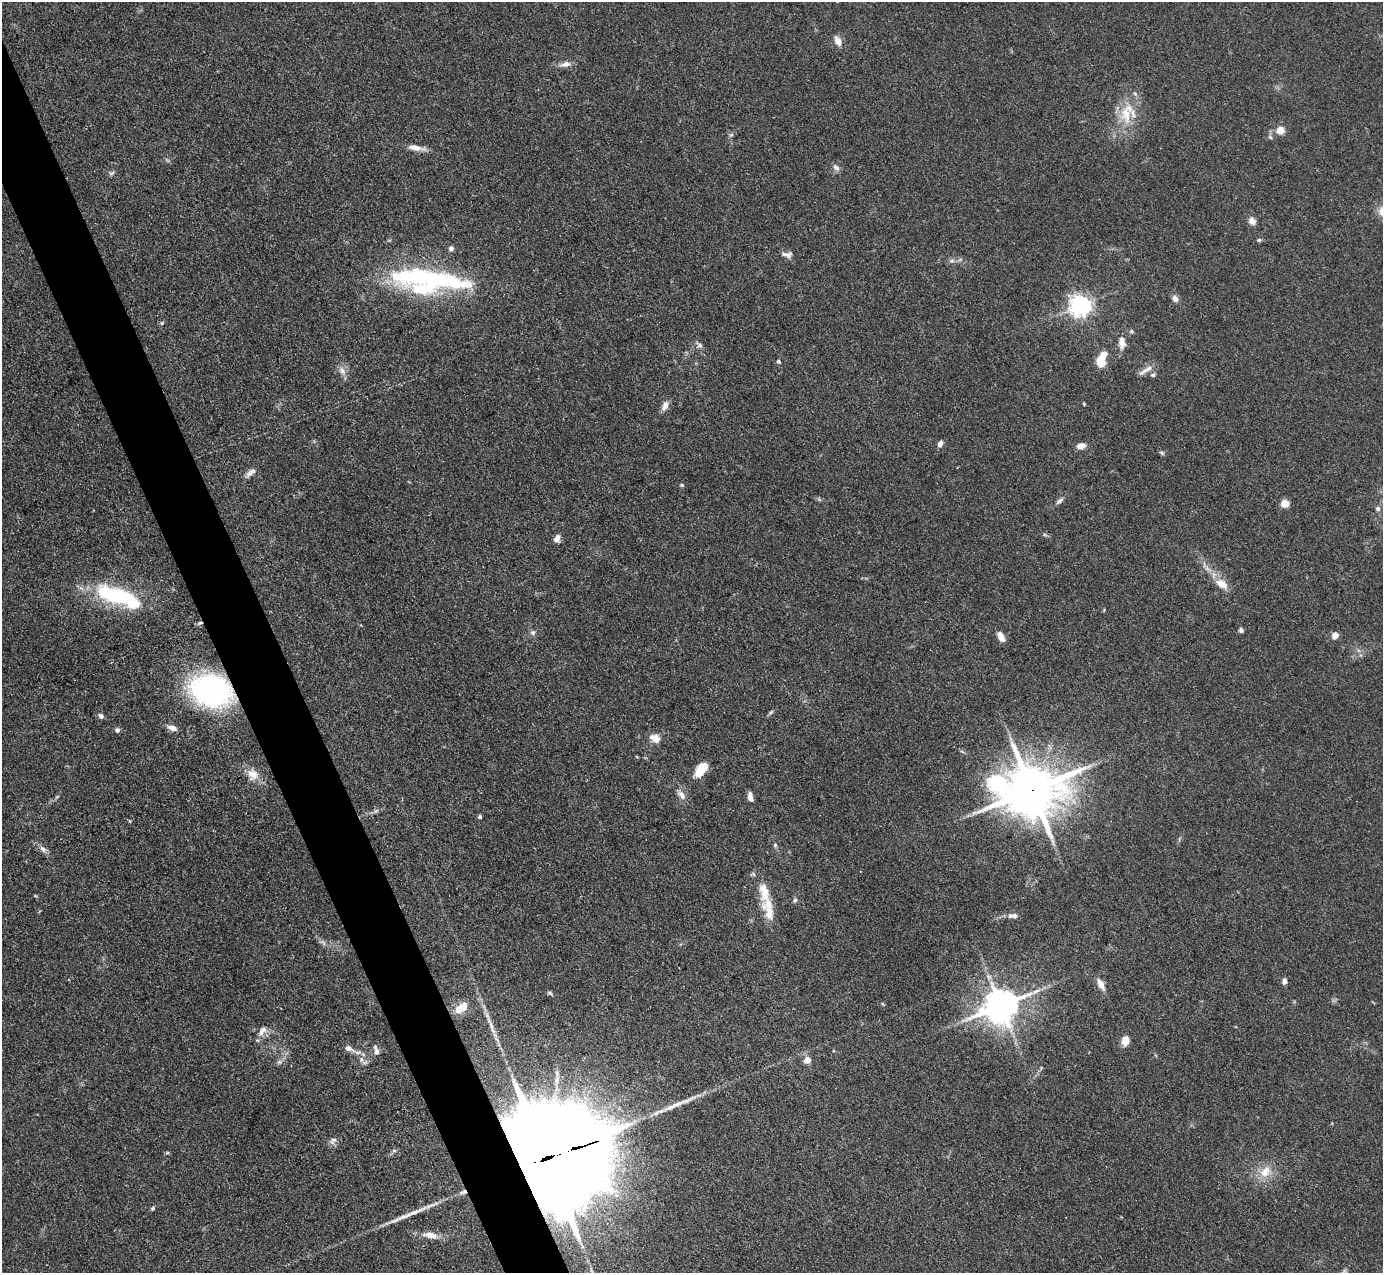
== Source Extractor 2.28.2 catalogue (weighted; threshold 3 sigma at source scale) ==
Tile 11 of 4 x 4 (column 3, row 3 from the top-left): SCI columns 2766-4146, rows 1554-2824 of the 5531 x 5521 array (HDU 1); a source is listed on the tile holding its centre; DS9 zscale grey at full resolution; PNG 1385 x 1275 px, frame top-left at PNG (2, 2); no overlay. Shown black and unused: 4% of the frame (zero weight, under 3 of 4 exposures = <1% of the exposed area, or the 3 px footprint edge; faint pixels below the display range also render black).
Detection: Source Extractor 2.28.2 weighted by HDU 2 'WHT'; one run over the whole footprint, this tile lists its part. Background 0.106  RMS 0.0066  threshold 0.0298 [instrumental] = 3 sigma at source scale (4.5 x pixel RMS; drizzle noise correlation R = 1.50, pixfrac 1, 0.05/0.05 arcsec/px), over >= 5 px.
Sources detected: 99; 1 too faint to see at this stretch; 1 inside a brighter object's white glare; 4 long thin detections or spike segments (spike, bleed or trail) — not listed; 9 inside a brighter listed object's ellipse — not listed separately; the other 84 listed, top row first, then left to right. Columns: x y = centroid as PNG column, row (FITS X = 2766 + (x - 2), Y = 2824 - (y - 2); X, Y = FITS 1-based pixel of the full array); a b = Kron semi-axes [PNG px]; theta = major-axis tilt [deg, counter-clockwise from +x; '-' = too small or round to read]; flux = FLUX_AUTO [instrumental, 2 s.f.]
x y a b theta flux
838 41 12 7 -60 5.6
565 64 15 7 10 4.4
1126 114 28 17 -88 21
1280 130 5 5 - 20
731 135 6 5 - 1.3
1270 137 7 4 -45 1.1
416 148 24 7 -7 6.1
836 167 10 7 -43 2.8
112 173 9 5 37 1.5
1252 221 9 7 -52 4.3
1259 240 6 5 - 1.1
787 254 16 7 -7 3.3
952 261 8 6 19 1.9
430 279 87 35 -6 120
1175 298 8 6 -61 3.5
1080 306 7 7 - 450
162 323 5 4 - 0.91
1131 331 6 6 - 1.2
1122 342 16 8 -88 6.4
700 345 7 6 - 2.1
778 361 6 5 - 1.2
1100 362 13 9 -75 10
1146 370 23 6 32 4.4
342 371 14 7 -55 4.1
1153 375 7 6 - 1.6
1084 404 4 3 - 0.71
665 406 12 7 68 4.6
940 444 8 5 62 3.4
1081 446 9 6 16 5.3
1161 452 8 3 -19 1.1
250 473 17 6 41 3.5
682 485 5 4 - 0.96
1059 501 12 5 39 2.4
1285 504 5 5 - 23
1378 509 6 6 - 1.9
1045 535 6 4 -19 1
557 538 8 6 72 4.1
1204 564 11 3 -78 1.8
1222 584 18 10 -33 8.8
117 596 49 16 -15 73
200 623 8 4 16 1.5
1241 630 6 5 - 1.6
533 632 7 7 - 1.9
1335 635 7 7 - 4.2
1001 637 12 6 -57 5.3
211 690 30 22 -18 180
771 712 8 4 53 1.2
101 716 7 6 - 2.1
172 728 11 6 -21 4.6
117 730 6 6 - 1.9
655 738 11 8 -28 7.8
701 770 17 9 54 14
253 774 16 13 -47 8.6
1031 790 20 15 2 3900
681 794 17 8 -50 5
750 797 11 6 -77 3.9
376 811 9 6 27 1.8
480 817 5 5 - 1.3
775 845 5 5 - 1.1
43 849 11 6 -52 3
764 892 46 14 -86 17
795 900 7 6 - 1.5
1015 916 8 6 -4 2.3
323 942 11 4 -40 2.2
1284 981 7 6 - 2.6
1101 984 17 7 -64 5.4
550 993 8 4 -25 1.2
883 1004 6 3 -52 0.71
1001 1006 11 9 24 1600
459 1009 13 10 79 7.5
262 1031 17 8 59 5.2
1125 1041 12 9 80 6
349 1048 13 7 -25 4
376 1050 14 6 -75 3.1
361 1059 9 7 -89 3
807 1060 7 6 - 7
279 1062 8 6 0 2.1
334 1140 11 6 10 2.5
394 1150 6 4 0 1.2
547 1158 47 24 18 37000
1265 1172 18 13 43 12
153 1208 5 4 - 1.2
430 1235 24 9 -10 8.8
1344 1272 11 4 59 1.8
Overlapping masked pixels (flux is a lower limit): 5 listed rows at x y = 430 279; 200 623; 211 690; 1031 790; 547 1158
Isophote crosses this tile's border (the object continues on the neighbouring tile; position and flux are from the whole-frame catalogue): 2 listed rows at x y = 1378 509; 1344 1272